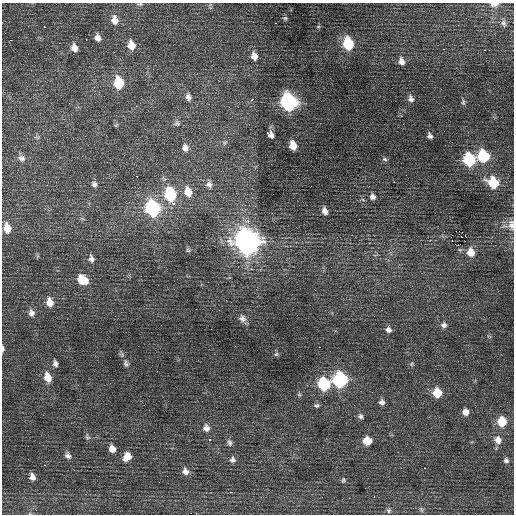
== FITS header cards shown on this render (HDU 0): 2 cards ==
NAXIS1  =                  512 / Axis length
NAXIS2  =                  512 / Axis length

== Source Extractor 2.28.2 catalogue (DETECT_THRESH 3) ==
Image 512 x 512 px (HDU 0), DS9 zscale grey, 1 PNG px = 1 image px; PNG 516 x 516 px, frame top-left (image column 1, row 512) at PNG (2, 3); no overlay
Background 0.471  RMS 0.86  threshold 2.59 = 3 sigma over >= 5 px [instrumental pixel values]
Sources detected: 103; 1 with non-positive FLUX_AUTO (blend fragments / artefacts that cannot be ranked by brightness) is not listed; the other 102 listed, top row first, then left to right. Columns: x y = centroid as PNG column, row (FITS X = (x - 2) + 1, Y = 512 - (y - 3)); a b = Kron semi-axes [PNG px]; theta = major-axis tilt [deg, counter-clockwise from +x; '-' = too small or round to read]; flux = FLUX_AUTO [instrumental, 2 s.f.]
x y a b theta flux
140 4 9 5 4 110
494 4 9 5 5 270
285 18 6 5 - 88
115 20 12 9 -78 500
276 23 3 2 - 89
504 23 9 6 -72 170
44 27 2 2 - 440
318 27 5 3 - 63
98 38 8 6 -65 300
11 40 3 2 - 43
86 40 3 2 - 94
348 44 10 7 -76 3200
131 45 9 7 -72 680
74 48 7 6 - 420
444 49 3 2 - 71
485 50 3 2 - 71
254 56 10 8 -75 410
401 61 10 7 -75 330
119 83 10 7 -78 2200
188 97 9 7 -76 220
252 99 3 3 - 490
411 99 9 7 -63 240
289 102 10 8 -71 15000
463 102 8 5 -88 120
136 106 2 2 - 320
177 123 8 7 - 160
50 130 2 2 - 260
268 134 6 4 -32 910
430 136 7 6 - 190
225 142 6 4 19 76
293 145 8 6 -75 790
185 148 8 7 - 260
483 156 9 8 - 3400
21 158 9 8 - 250
384 159 7 5 -17 120
469 160 9 8 - 4300
137 176 2 2 - 420
394 182 2 2 - 340
493 183 10 8 -49 2200
94 184 6 6 - 150
209 184 9 8 - 230
188 192 12 8 -72 680
170 194 10 8 -76 4000
372 197 7 7 - 220
173 204 3 2 - 620
153 209 10 8 -72 8200
325 211 7 5 -68 310
511 225 15 8 -84 400
7 228 10 7 -77 650
465 235 2 2 - 33
451 236 3 2 - 91
247 241 12 10 -61 46000
491 243 3 2 - 47
456 244 6 2 -19 540
188 250 6 6 - 96
471 252 9 8 - 730
91 259 8 6 -70 200
17 270 2 2 - 27
82 280 11 8 -34 1000
50 302 10 7 -81 590
196 309 3 2 - 45
31 313 9 8 - 280
242 318 11 9 -46 290
444 325 8 7 - 230
211 329 2 2 - 90
388 330 7 6 - 210
319 347 2 2 - 250
3 349 7 3 -90 160
276 354 6 5 - 97
55 363 7 5 -78 210
126 363 10 7 -68 200
411 364 6 5 - 89
48 377 11 8 -73 690
340 380 9 8 - 9000
324 384 9 8 - 4100
437 393 8 7 - 1300
382 402 6 6 - 210
317 405 7 5 9 110
465 412 6 6 - 380
360 416 7 7 - 160
502 422 9 8 - 1400
206 428 9 8 - 330
87 437 8 6 -66 120
210 440 3 3 - 220
498 440 11 9 -62 430
367 441 7 7 - 990
229 443 10 7 -76 170
112 449 8 7 - 400
68 455 8 7 - 210
127 457 10 8 62 520
232 460 8 7 - 190
506 460 7 6 - 170
44 465 2 2 - 580
424 468 3 2 - 160
185 471 9 8 - 300
32 477 7 5 -68 280
343 480 7 6 - 110
159 482 2 2 - 69
231 492 3 2 - 46
374 497 3 2 - 150
421 509 8 4 -63 110
388 510 7 6 - 130
At the frame edge (FLAGS 8, measured only in part): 4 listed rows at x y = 140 4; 494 4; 511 225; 3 349
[1 non-positive-flux detection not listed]